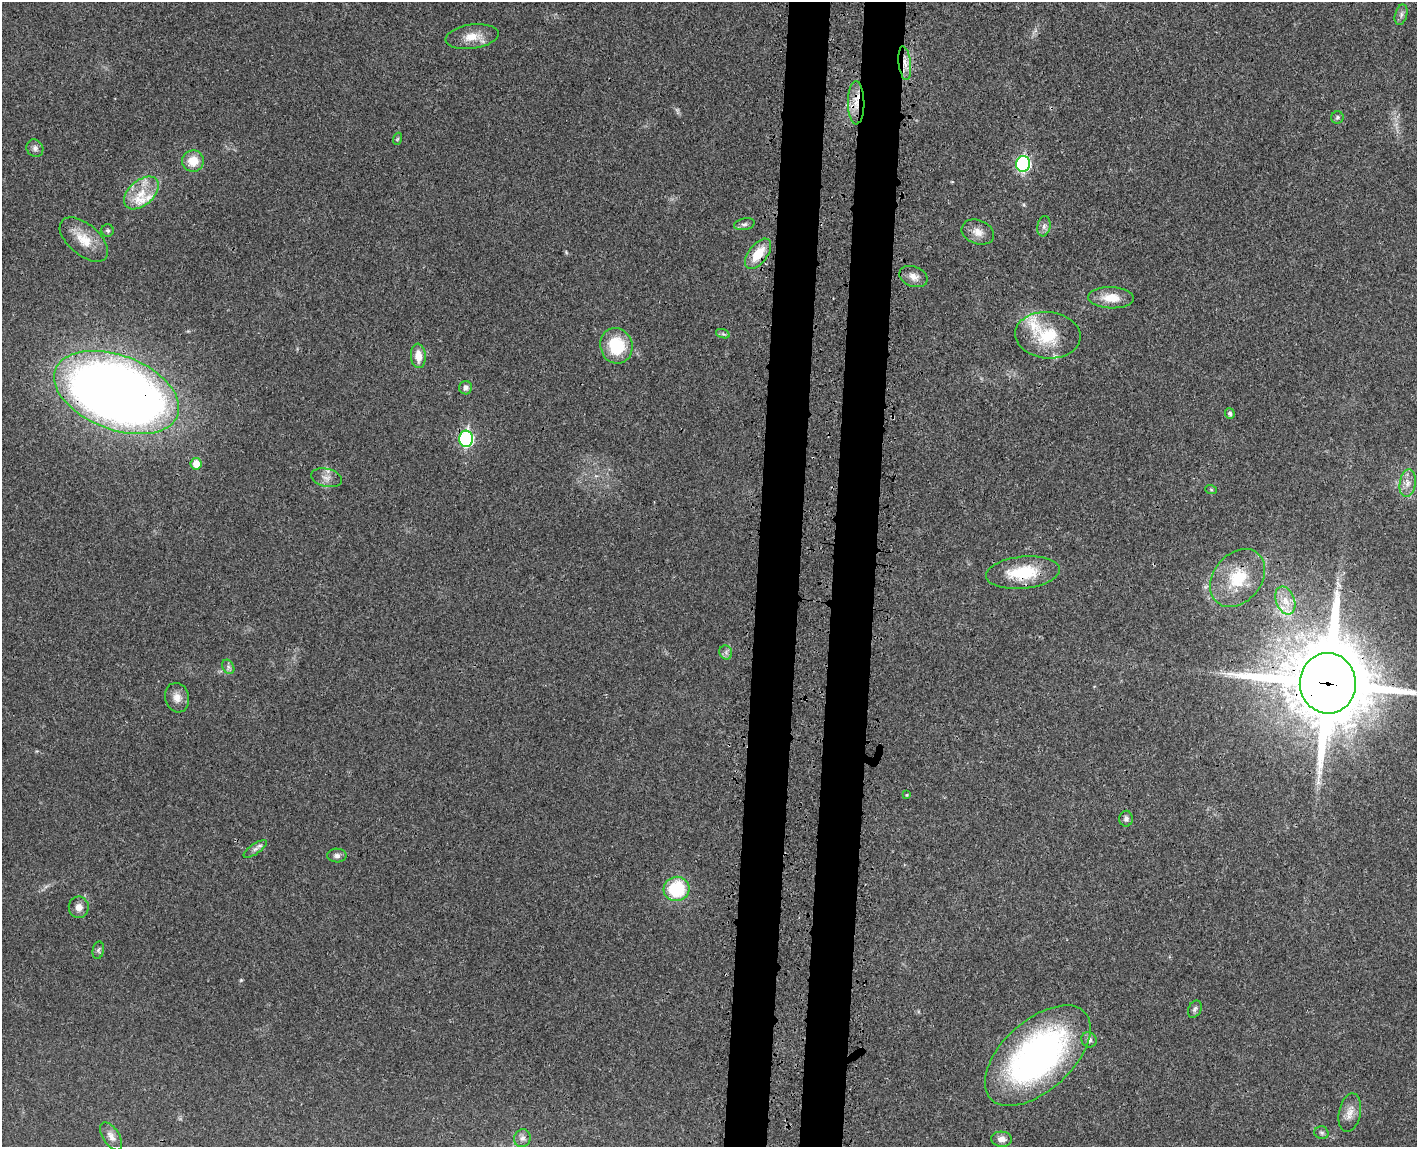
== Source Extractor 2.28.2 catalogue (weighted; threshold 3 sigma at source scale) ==
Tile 5 of 3 x 4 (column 2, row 2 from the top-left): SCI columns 1601-3015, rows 2373-3517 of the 4726 x 4742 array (HDU 1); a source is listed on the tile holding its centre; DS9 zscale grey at full resolution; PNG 1419 x 1149 px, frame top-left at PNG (2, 2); each listed source drawn as its Kron ellipse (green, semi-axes under 4 px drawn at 4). Shown black and unused: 6% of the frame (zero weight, under 3 of 4 exposures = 8% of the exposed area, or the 3 px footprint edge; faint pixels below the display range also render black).
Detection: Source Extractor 2.28.2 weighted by HDU 2 'WHT'; one run over the whole footprint, this tile lists its part. Background 0.021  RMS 0.0034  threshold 0.0152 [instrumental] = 3 sigma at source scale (4.5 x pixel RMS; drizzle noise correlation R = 1.50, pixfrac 1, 0.05/0.05 arcsec/px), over >= 5 px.
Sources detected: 57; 2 too faint to see at this stretch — neither listed nor drawn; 3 inside a brighter listed object's ellipse — not listed separately; the other 52 listed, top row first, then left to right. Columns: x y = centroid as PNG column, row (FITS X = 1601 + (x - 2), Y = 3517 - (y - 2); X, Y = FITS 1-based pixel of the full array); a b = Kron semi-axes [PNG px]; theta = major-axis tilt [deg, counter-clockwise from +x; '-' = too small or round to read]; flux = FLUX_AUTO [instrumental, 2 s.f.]
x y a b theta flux
1401 15 10 6 75 1.2
472 37 26 12 8 5.3
905 63 17 6 -83 3.2
856 103 22 8 -89 5.2
1337 117 6 6 - 0.7
397 139 6 3 71 0.43
35 148 9 8 - 1.3
193 161 11 10 - 5.8
1023 164 8 7 - 53
141 193 20 12 41 7.3
744 224 10 5 11 1
1044 226 10 6 80 1.4
108 230 6 6 - 0.68
978 232 17 12 -21 3.2
84 239 29 15 -41 7.7
758 254 18 9 53 7.9
913 277 14 10 -21 2.6
1111 298 23 10 -2 6.2
723 334 7 4 -18 0.69
1048 335 33 23 -6 15
616 346 18 16 -75 15
418 356 12 7 -86 4.2
466 388 6 6 - 1.4
117 392 65 37 -21 510
1230 413 5 5 - 0.96
466 439 8 7 - 50
196 464 6 5 - 4.3
326 478 16 9 -12 2.5
1408 483 14 8 82 2.5
1211 490 6 3 -20 0.39
1023 573 37 16 6 15
1238 578 32 24 50 16
1285 600 14 9 -70 3.8
726 652 7 6 - 1
228 667 7 5 -61 1
1328 683 30 28 -88 4000
177 698 15 12 -76 2.9
907 795 4 3 - 0.3
1126 819 8 7 - 1.1
255 849 13 5 34 1.3
337 856 9 7 -1 1.2
676 889 13 12 - 19
79 907 11 10 - 2.3
98 950 9 5 80 0.76
1195 1009 9 6 63 0.98
1089 1040 8 7 - 1.4
1038 1056 64 35 42 110
1350 1113 19 11 78 3.3
1321 1133 7 6 - 0.71
111 1136 16 8 -57 2.4
522 1138 9 8 - 1.4
1002 1139 10 7 -3 2
Overlapping masked pixels (flux is a lower limit): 8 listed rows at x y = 905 63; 856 103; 1023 164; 758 254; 117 392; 466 439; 1023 573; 1328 683
Isophote crosses this tile's border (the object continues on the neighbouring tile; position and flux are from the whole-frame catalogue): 1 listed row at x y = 1328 683